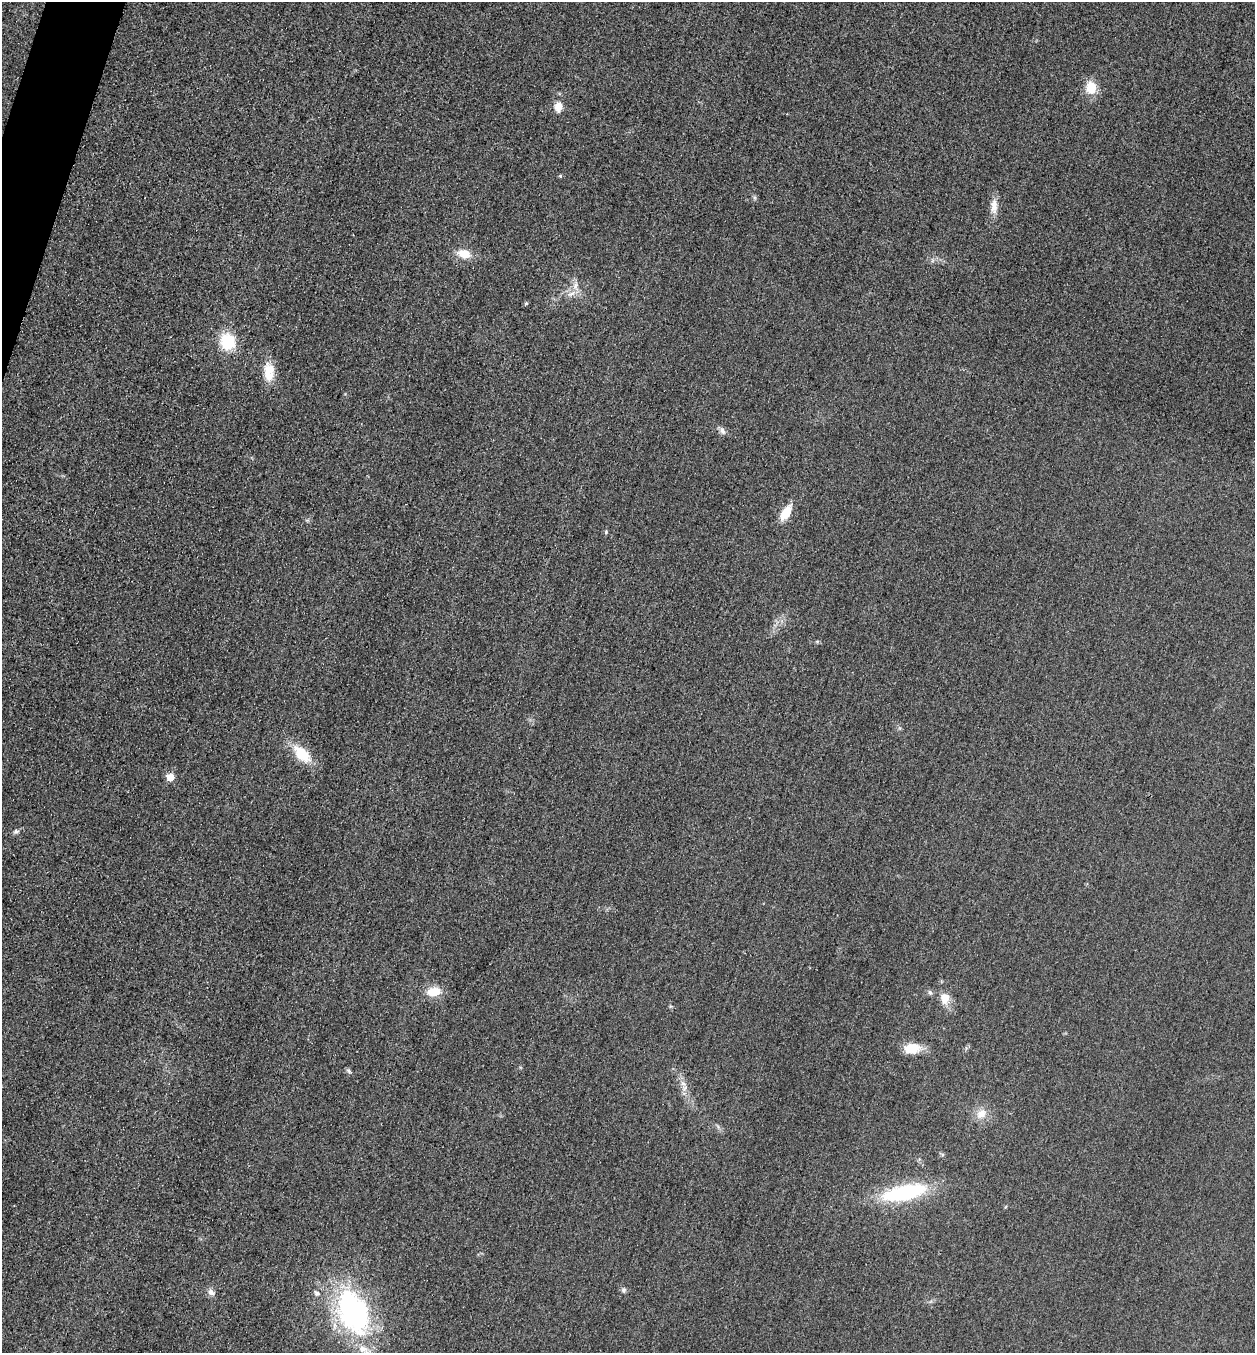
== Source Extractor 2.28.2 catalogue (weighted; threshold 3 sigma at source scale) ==
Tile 11 of 4 x 4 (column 3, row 3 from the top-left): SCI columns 2668-3920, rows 1374-2724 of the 5463 x 5449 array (HDU 1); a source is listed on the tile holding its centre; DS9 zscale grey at full resolution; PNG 1257 x 1355 px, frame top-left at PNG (2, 2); no overlay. Shown black and unused: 1% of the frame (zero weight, under 3 of 4 exposures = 3% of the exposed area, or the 3 px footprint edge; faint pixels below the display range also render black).
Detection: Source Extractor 2.28.2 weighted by HDU 2 'WHT'; one run over the whole footprint, this tile lists its part. Background 0.0773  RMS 0.017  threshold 0.0764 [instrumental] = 3 sigma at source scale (4.5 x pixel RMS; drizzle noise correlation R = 1.50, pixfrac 1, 0.05/0.05 arcsec/px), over >= 5 px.
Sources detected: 30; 4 inside a brighter listed object's ellipse — not listed separately; the other 26 listed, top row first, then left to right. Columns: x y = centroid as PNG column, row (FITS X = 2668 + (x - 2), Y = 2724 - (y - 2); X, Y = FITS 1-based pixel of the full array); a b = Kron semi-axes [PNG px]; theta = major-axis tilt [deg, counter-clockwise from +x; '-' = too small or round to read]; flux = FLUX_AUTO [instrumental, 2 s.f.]
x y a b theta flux
1091 87 14 11 -88 32
558 106 10 8 88 19
560 176 5 4 - 1.8
994 206 22 9 88 16
464 254 17 11 -12 24
575 286 14 7 -77 12
526 303 5 4 - 2.5
228 341 15 13 -65 71
269 370 19 17 -75 27
722 431 10 7 -63 6.5
786 512 17 8 57 31
606 532 6 4 90 2.2
302 754 19 11 -44 53
170 777 5 5 - 36
16 831 8 5 1 4.2
434 992 15 9 6 31
930 992 8 5 -62 3.6
945 998 15 12 -88 19
912 1048 20 12 5 31
349 1071 9 4 -42 2.9
683 1084 10 7 -48 8.3
981 1114 15 11 42 19
904 1193 47 16 12 160
624 1290 8 6 2 3.9
211 1292 10 7 -39 7.7
353 1312 52 33 -66 330